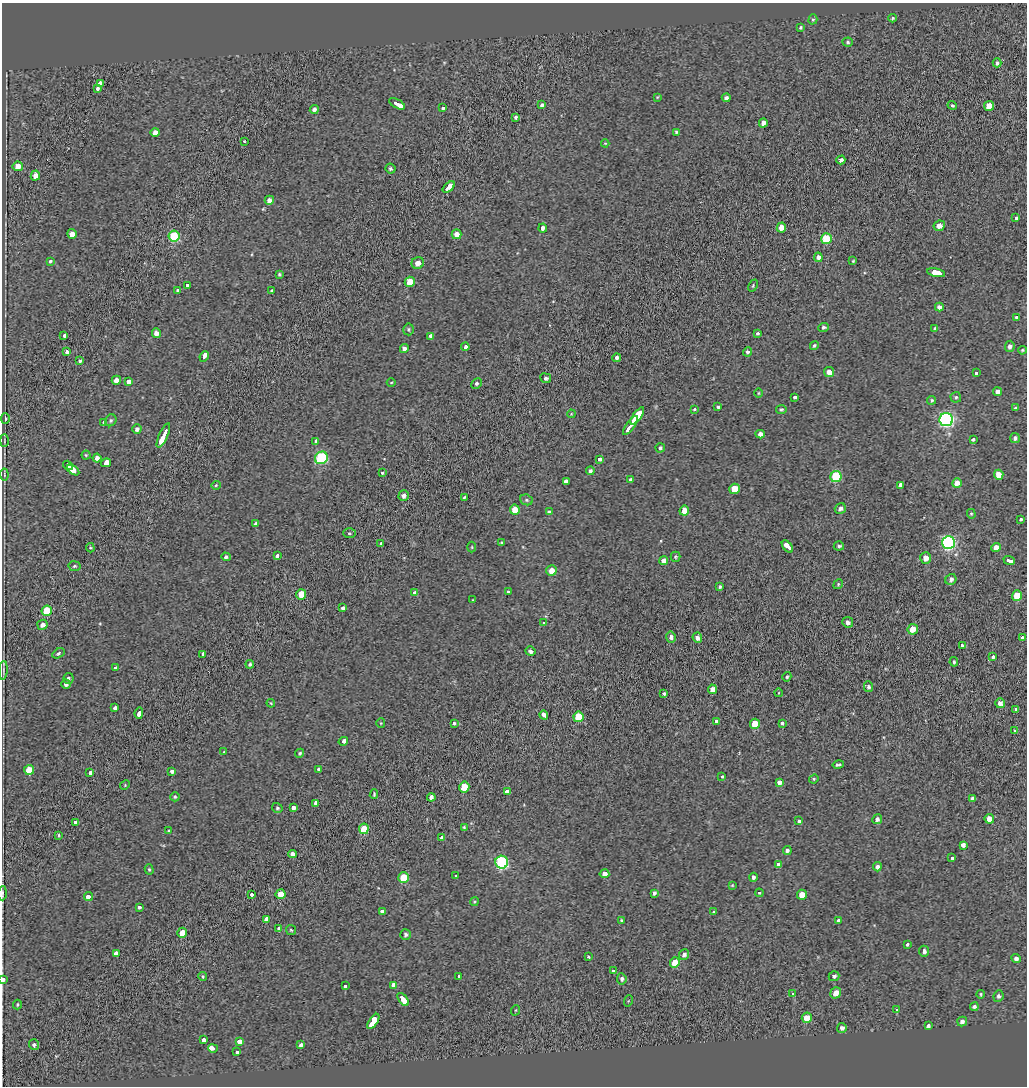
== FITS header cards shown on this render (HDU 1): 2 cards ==
NAXIS1  =                 1025
NAXIS2  =                 1084

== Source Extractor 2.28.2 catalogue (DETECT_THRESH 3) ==
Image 1025 x 1084 px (HDU 1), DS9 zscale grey, 1 PNG px = 1 image px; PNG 1029 x 1088 px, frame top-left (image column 1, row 1084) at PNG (2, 3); each listed source drawn as its Kron ellipse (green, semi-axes under 4 px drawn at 4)
Background 0.119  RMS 2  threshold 6.01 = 3 sigma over >= 5 px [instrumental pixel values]
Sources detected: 284; all 284 listed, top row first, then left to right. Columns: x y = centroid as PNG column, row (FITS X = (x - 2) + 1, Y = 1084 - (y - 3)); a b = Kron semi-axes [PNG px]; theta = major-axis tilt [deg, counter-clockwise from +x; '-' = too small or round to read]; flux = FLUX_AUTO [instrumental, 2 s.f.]
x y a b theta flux
893 18 4 3 - 170
813 19 5 4 - 190
800 27 4 4 - 180
848 42 5 4 - 240
997 63 4 4 - 340
101 83 3 3 - 12000
97 88 3 3 - 1300
657 97 3 2 - 100
726 98 4 3 - 360
397 104 9 3 -28 12000
542 105 4 4 - 310
952 105 5 4 - 180
989 106 5 5 - 1600
443 108 3 3 - 850
314 109 4 4 - 390
516 117 4 4 - 350
763 123 5 4 - 630
155 132 5 4 - 720
676 132 3 3 - 170
244 141 3 2 - 100
605 143 4 4 - 120
841 160 4 4 - 400
18 166 5 5 - 1100
390 169 5 4 - 290
35 176 5 4 - 990
449 187 7 3 39 12000
269 200 5 4 - 660
1016 218 3 3 - 1100
939 226 6 5 - 880
781 227 5 4 - 1200
543 228 4 4 - 510
72 234 5 4 - 960
457 234 5 5 - 1000
174 236 5 5 - 7800
826 239 5 5 - 4700
818 257 5 4 - 510
50 261 3 3 - 190
853 261 3 3 - 130
418 263 6 5 - 920
936 273 9 4 -12 17000
279 274 3 3 - 190
410 282 5 5 - 2100
188 285 3 3 - 1900
753 285 6 4 66 170
177 290 4 4 - 200
272 291 3 3 - 1300
939 307 4 4 - 580
1017 317 3 3 - 2400
824 327 5 4 - 290
408 329 6 5 - 210
935 329 4 3 - 240
156 333 5 4 - 730
758 333 3 3 - 1000
64 335 4 3 - 2600
430 336 3 3 - 1600
814 345 5 4 - 200
1010 346 5 5 - 490
465 347 4 3 - 1800
404 348 4 4 - 440
1022 350 4 3 - 160
66 351 4 3 - 2400
747 352 4 4 - 300
204 356 5 3 - 5400
617 358 4 4 - 390
80 361 3 3 - 1600
829 372 5 5 - 880
977 373 3 3 - 3200
546 378 5 5 - 310
116 380 4 4 - 780
129 382 4 4 - 8400
391 382 4 3 - 120
476 383 6 4 45 260
997 392 4 4 - 750
758 393 4 3 - 100
795 397 3 3 - 1200
956 397 5 5 - 250
932 400 4 4 - 190
718 406 3 3 - 1000
1016 408 3 3 - 1100
694 409 3 3 - 150
781 409 5 4 - 230
571 414 4 3 - 120
637 416 10 4 54 21000
5 419 5 4 - 260
111 420 6 5 - 240
946 420 6 6 - 30000
104 422 3 3 - 1000
631 425 11 3 53 15000
137 429 4 4 - 400
760 434 5 4 - 640
163 435 13 3 66 21000
1015 438 5 5 - 370
973 439 3 3 - 1900
4 441 6 3 90 130
316 441 4 3 - 2800
660 448 4 4 - 280
86 455 4 4 - 170
97 458 4 4 - 580
321 458 7 6 - 12000
599 459 4 3 - 1600
106 463 5 3 - 6500
68 465 5 3 - 5500
73 470 7 4 -34 7300
590 471 4 3 - 350
382 473 3 3 - 1400
4 475 6 2 -85 130
999 475 5 5 - 1400
836 477 5 5 - 8200
631 480 4 3 - 280
566 481 4 3 - 2100
957 483 5 4 - 1100
216 485 4 4 - 160
900 485 4 4 - 3500
735 489 5 5 - 2300
404 496 5 5 - 560
464 497 4 3 - 150
526 500 6 5 - 230
840 509 6 5 - 430
515 510 5 5 - 2000
684 511 5 4 - 1600
549 512 4 3 - 1300
971 514 5 4 - 170
1020 519 3 3 - 940
256 523 4 3 - 300
349 533 6 4 0 210
501 543 4 3 - 130
948 543 6 6 - 25000
381 544 3 3 - 1700
787 546 7 3 -50 8000
839 546 5 4 - 290
472 547 5 3 - 140
996 547 5 4 - 1100
90 548 5 4 - 150
277 555 3 3 - 1600
226 557 5 4 - 310
675 557 5 5 - 210
926 558 6 5 - 840
664 561 4 4 - 830
1009 561 6 3 -20 5300
74 566 6 5 - 250
551 571 5 5 - 1200
951 579 6 5 - 410
838 584 5 4 - 160
720 587 4 3 - 210
508 592 3 3 - 1100
415 593 3 3 - 3700
301 594 5 5 - 2700
1017 596 5 5 - 2600
473 600 3 2 - 92
343 608 3 3 - 1800
47 611 5 5 - 4000
848 622 5 5 - 550
544 623 3 3 - 690
42 625 5 5 - 690
913 629 5 5 - 1300
671 637 6 5 - 610
697 638 5 4 - 590
1022 638 3 3 - 1200
962 646 3 3 - 920
530 651 5 4 - 430
58 653 7 4 32 270
202 654 4 3 - 3300
992 657 3 3 - 970
954 662 5 4 - 200
250 664 4 3 - 240
115 668 4 3 - 2100
3 670 9 2 86 210
787 677 5 4 - 210
68 678 5 5 - 260
66 684 4 4 - 410
868 687 5 4 - 360
712 689 5 4 - 1000
664 693 3 3 - 1300
778 693 4 3 - 80
271 703 4 3 - 130
1000 703 5 4 - 820
115 708 3 3 - 2700
1015 709 3 3 - 1100
139 713 6 3 83 4400
544 715 5 3 - 3300
578 717 5 5 - 3700
717 721 3 3 - 6200
381 723 4 4 - 130
782 723 3 3 - 1700
454 724 3 3 - 2100
755 724 5 5 - 2800
1015 731 3 3 - 170
343 741 5 3 - 2900
224 752 4 2 - 88
300 753 5 4 - 200
838 765 5 3 - 260
318 769 3 3 - 730
29 770 5 5 - 2300
172 771 3 3 - 1900
90 773 4 3 - 4500
722 777 3 3 - 1000
814 779 5 4 - 160
779 782 4 3 - 4600
125 785 5 4 - 130
464 787 5 5 - 3800
507 792 4 3 - 8000
374 794 5 3 - 190
175 797 4 4 - 190
431 797 4 3 - 480
972 798 4 4 - 330
316 803 3 3 - 6700
277 808 5 5 - 220
293 808 3 3 - 5200
877 819 5 4 - 430
989 819 5 4 - 1000
799 821 3 3 - 1100
75 822 3 3 - 2200
464 827 4 3 - 170
364 829 5 5 - 2900
169 831 3 3 - 1100
59 835 3 3 - 160
442 837 4 3 - 4300
963 845 4 3 - 3400
787 850 4 4 - 380
292 854 4 4 - 600
952 858 3 3 - 870
502 862 6 6 - 17000
778 864 4 4 - 2400
877 867 4 4 - 430
149 869 5 4 - 170
604 874 5 4 - 710
456 876 3 3 - 690
753 877 4 3 - 350
404 878 5 5 - 3100
732 885 4 3 - 120
2 893 7 2 87 170
654 893 4 3 - 340
759 893 4 4 - 150
251 894 3 3 - 2000
280 894 5 5 - 2500
802 895 5 5 - 1600
89 896 4 3 - 2900
474 902 4 3 - 140
139 907 3 3 - 2300
382 912 4 3 - 2100
714 912 4 2 - 99
266 920 4 3 - 8100
621 920 3 3 - 150
838 920 3 3 - 1800
279 928 3 3 - 1700
291 930 5 4 - 190
182 933 5 4 - 1700
406 934 5 5 - 310
907 944 3 3 - 1100
924 951 5 5 - 600
117 953 4 3 - 3800
684 955 5 5 - 560
588 957 3 3 - 660
1016 958 5 4 - 470
675 962 5 4 - 2100
613 971 3 3 - 1400
203 976 4 4 - 170
458 976 3 3 - 2900
834 976 5 5 - 340
622 979 5 4 - 380
3 980 4 3 - 1900
394 985 4 3 - 14000
345 986 4 3 - 1100
836 993 6 5 - 1200
793 994 4 3 - 1800
981 994 4 3 - 160
998 996 6 5 - 370
403 999 7 3 -52 7700
628 1001 5 3 - 110
17 1004 5 3 - 140
974 1007 4 4 - 350
516 1010 5 3 - 110
896 1010 3 3 - 610
807 1018 5 5 - 2200
373 1021 8 4 56 35000
962 1021 5 4 - 520
928 1025 4 3 - 2100
842 1028 5 5 - 470
204 1039 4 3 - 2700
239 1042 4 3 - 5800
34 1045 5 5 - 350
301 1045 4 3 - 390
213 1048 5 3 - 9200
237 1052 4 3 - 1600
At the frame edge (FLAGS 8, measured only in part): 2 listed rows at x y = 2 893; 3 980